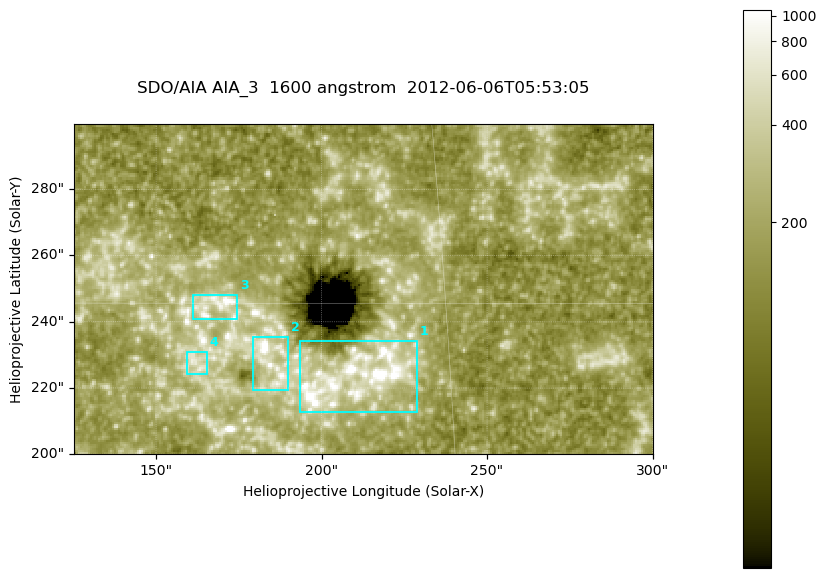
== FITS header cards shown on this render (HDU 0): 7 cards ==
TELESCOP= 'SDO/AIA '
INSTRUME= 'AIA_3   '
WAVELNTH=                 1600
WAVEUNIT= 'angstrom'
DATE-OBS= '2012-06-06T05:53:05.12'
CTYPE1  = 'HPLN-TAN'
CTYPE2  = 'HPLT-TAN'

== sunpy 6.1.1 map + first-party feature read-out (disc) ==
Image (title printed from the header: SDO/AIA AIA_3  1600 angstrom  2012-06-06T05:53:05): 287 x 164 px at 0.609 arcsec/px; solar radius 946 arcsec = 1552 px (partial field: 0.6% of the solar disc is inside the frame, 100% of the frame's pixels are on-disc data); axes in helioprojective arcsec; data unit not stated in the header (colour bar unlabelled)
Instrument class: DISC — disc imager (sunpy class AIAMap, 1600 A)
Bright regions (active regions / flare kernels): reference = the on-disc median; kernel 3 px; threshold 5 sigma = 315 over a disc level ~179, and >= 1.15x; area >= 47 px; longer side >= 3 px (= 1.8 arcsec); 4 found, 4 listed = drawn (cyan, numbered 1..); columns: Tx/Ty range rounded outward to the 2 arcsec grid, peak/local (2 s.f.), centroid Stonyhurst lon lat
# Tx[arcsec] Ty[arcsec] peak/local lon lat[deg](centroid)
1 192..230 212..234 16 +13 +14
2 178..190 218..236 8.7 +12 +14
3 160..176 240..248 5.9 +11 +15
4 158..166 224..232 3.8 +10 +14